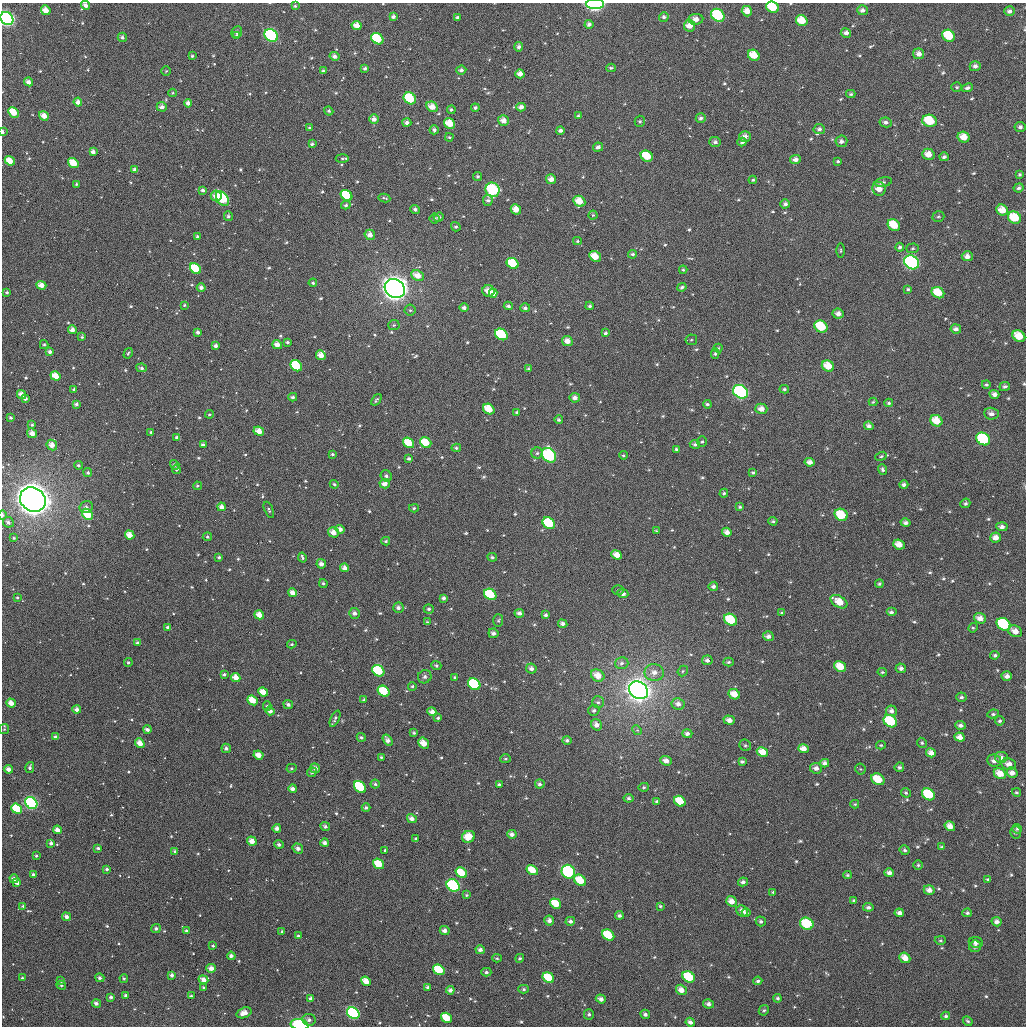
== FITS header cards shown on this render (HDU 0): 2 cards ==
NAXIS1  =                 1024
NAXIS2  =                 1024

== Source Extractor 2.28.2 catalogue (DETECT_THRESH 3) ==
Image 1024 x 1024 px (HDU 0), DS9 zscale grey, 1 PNG px = 1 image px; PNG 1028 x 1028 px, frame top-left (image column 1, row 1024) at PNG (2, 3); each listed source drawn as its Kron ellipse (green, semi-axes under 4 px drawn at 4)
Background 532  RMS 26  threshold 78.1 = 3 sigma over >= 5 px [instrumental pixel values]
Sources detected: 719; of the 719, the 500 brightest by FLUX_AUTO listed and drawn (219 fainter detections omitted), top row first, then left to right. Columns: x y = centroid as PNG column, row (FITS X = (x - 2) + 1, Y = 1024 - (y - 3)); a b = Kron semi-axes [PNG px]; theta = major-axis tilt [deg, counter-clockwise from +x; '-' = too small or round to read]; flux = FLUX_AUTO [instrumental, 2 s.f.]
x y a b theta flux
595 4 9 5 2 1.8e+05
86 5 5 4 - 1.0e+04
295 6 3 3 - 2.5e+03
772 7 6 5 - 5.4e+04
46 10 5 4 - 1.8e+04
862 10 5 5 - 6.9e+03
747 11 5 5 - 1.6e+04
1009 11 5 5 - 5.7e+03
718 15 7 6 - 1.1e+05
393 17 4 4 - 5.5e+03
457 17 4 3 - 3.2e+03
664 17 5 4 - 5.1e+03
7 18 7 6 - 4.7e+05
696 19 7 5 7 1.4e+04
802 21 6 5 - 3.3e+04
589 24 4 4 - 5.8e+03
357 25 5 4 - 1.6e+04
689 26 6 5 - 1.8e+04
237 32 6 5 - 5.1e+03
846 33 5 4 - 7.5e+03
271 35 7 5 -39 1.8e+05
237 36 4 3 - 5.1e+03
949 36 7 5 -36 5.9e+04
122 37 4 4 - 5.0e+03
377 39 6 5 - 7.9e+04
519 47 5 4 - 6.2e+03
919 54 5 5 - 1.0e+04
754 55 6 5 - 3.1e+04
192 56 3 3 - 2.4e+03
335 56 5 4 - 7.4e+03
975 66 5 5 - 6.4e+03
365 68 4 4 - 4.5e+03
611 68 5 3 - 3.1e+03
461 70 5 4 - 5.0e+03
166 71 4 4 - 2.5e+03
323 71 3 3 - 3.1e+03
520 74 4 4 - 1.1e+04
29 82 5 4 - 1.0e+04
957 87 5 4 - 2.8e+03
967 88 5 4 - 4.5e+03
173 93 4 3 - 2.3e+03
851 94 5 4 - 3.0e+03
410 98 6 5 - 9.5e+04
78 102 4 4 - 1.1e+04
188 103 4 4 - 8.8e+03
162 107 5 4 - 8.2e+03
432 107 6 5 - 1.9e+04
521 107 5 4 - 8.6e+03
475 108 4 4 - 4.1e+03
451 110 4 4 - 3.6e+03
329 111 4 4 - 3.5e+03
13 112 6 4 -46 3.5e+04
44 116 5 4 - 1.7e+04
578 116 4 3 - 2.7e+03
701 118 5 4 - 5.0e+03
374 119 5 4 - 9.1e+03
503 120 5 5 - 1.3e+04
640 121 5 5 - 3.1e+03
930 121 7 6 - 7.7e+04
886 122 6 5 - 5.6e+03
407 123 4 4 - 6.3e+03
450 124 6 5 - 3.0e+04
1020 127 5 5 - 5.6e+03
310 128 3 3 - 2.9e+03
819 129 6 5 - 5.1e+03
434 130 4 4 - 4.9e+03
560 130 4 4 - 5.6e+03
2 132 3 2 - 7.6e+03
449 137 4 3 - 2.6e+03
745 137 6 5 - 1.1e+04
964 137 6 5 - 2.3e+04
841 141 6 6 - 6.4e+03
715 142 6 5 - 4.8e+03
742 142 4 4 - 3.9e+03
312 144 4 3 - 3.7e+03
598 147 5 4 - 6.6e+03
93 152 4 3 - 8.0e+03
928 154 6 5 - 1.8e+04
647 156 6 5 - 5.3e+04
944 157 5 4 - 4.1e+03
342 158 6 4 -2 3.1e+03
795 159 5 4 - 9.4e+03
10 161 5 4 - 2.7e+04
838 161 4 3 - 2.7e+03
73 163 6 4 -39 3.1e+04
135 170 4 3 - 7.0e+03
1020 174 4 3 - 2.7e+03
478 177 4 4 - 3.4e+03
551 179 5 5 - 1.2e+04
753 180 4 4 - 2.9e+03
883 182 9 4 11 3.7e+03
76 184 3 3 - 2.7e+03
1019 188 5 4 - 4.8e+03
879 189 7 6 - 1.5e+04
203 190 4 4 - 5.1e+03
493 190 7 6 - 1.6e+05
346 195 6 5 - 7.5e+04
216 196 5 5 - 1.5e+04
222 198 8 5 -56 1.1e+05
384 198 6 3 -10 2.7e+03
488 200 5 5 - 4.3e+03
579 201 6 5 - 2.5e+04
785 204 5 4 - 4.9e+03
346 205 5 4 - 3.7e+03
415 209 4 4 - 5.2e+03
516 209 5 5 - 2.0e+04
1002 210 6 5 - 2.4e+04
593 215 4 4 - 2.4e+03
228 216 4 4 - 4.4e+03
938 216 6 5 - 3.0e+03
439 217 5 4 - 5.0e+03
1014 218 7 5 -32 5.0e+04
435 219 5 5 - 2.8e+03
894 225 6 5 - 4.1e+04
456 227 5 4 - 3.9e+03
370 235 5 5 - 1.2e+04
197 237 4 4 - 4.5e+03
577 241 4 4 - 3.0e+03
900 247 4 4 - 4.2e+03
913 248 6 4 3 2.7e+03
841 250 7 3 89 2.4e+03
633 254 4 4 - 3.7e+03
595 256 6 5 - 2.6e+04
967 256 5 5 - 9.4e+03
912 262 8 6 -34 2.6e+05
513 263 6 5 - 6.4e+04
195 269 6 4 -38 5.9e+04
683 270 4 4 - 2.6e+03
418 276 7 5 -25 2.2e+04
313 283 4 4 - 3.2e+03
41 285 5 4 - 1.5e+04
682 287 4 3 - 4.0e+03
201 288 4 4 - 6.5e+03
395 288 10 9 - 1.8e+06
908 289 4 3 - 2.8e+03
488 291 6 6 - 1.9e+04
7 292 3 3 - 3.2e+03
493 293 4 4 - 1.4e+04
938 293 6 5 - 3.8e+04
184 305 4 3 - 2.4e+03
508 306 4 3 - 4.5e+03
590 306 4 3 - 3.8e+03
464 308 4 4 - 5.9e+03
525 308 5 4 - 5.0e+03
410 310 5 5 - 3.1e+03
838 314 5 5 - 9.5e+03
394 325 6 5 - 3.0e+03
821 326 7 5 -33 6.5e+04
956 329 5 4 - 7.1e+03
72 330 4 4 - 9.8e+03
198 332 4 3 - 5.4e+03
605 333 4 4 - 3.8e+03
501 334 7 5 -35 1.1e+05
1019 336 7 5 -34 3.4e+04
82 337 3 3 - 2.5e+03
691 340 6 5 - 2.6e+03
567 341 5 5 - 1.4e+04
287 342 4 3 - 3.6e+03
44 345 4 4 - 2.7e+03
277 345 5 4 - 1.3e+04
216 346 4 3 - 5.9e+03
718 348 4 4 - 2.3e+03
50 352 3 3 - 5.6e+03
128 353 6 3 59 2.8e+03
715 354 5 4 - 2.8e+03
321 355 5 4 - 1.4e+04
296 366 6 5 - 8.6e+04
828 366 6 5 - 2.8e+04
142 368 5 4 - 5.3e+03
528 369 4 3 - 2.8e+03
55 376 5 4 - 2.6e+04
986 384 4 4 - 2.9e+03
1005 386 5 4 - 4.6e+03
784 389 4 4 - 3.3e+03
74 390 3 3 - 4.4e+03
740 392 8 6 -34 2.0e+05
22 394 5 4 - 1.3e+04
994 394 5 4 - 8.3e+03
293 397 4 4 - 4.3e+03
575 398 5 4 - 7.8e+03
25 399 4 3 - 5.4e+03
376 400 6 3 52 3.2e+03
873 402 4 4 - 2.4e+03
889 403 4 3 - 3.0e+03
76 404 4 4 - 5.8e+03
707 404 4 3 - 3.5e+03
489 409 6 5 - 3.4e+04
761 409 6 5 - 1.3e+04
517 412 4 3 - 3.3e+03
209 414 4 4 - 2.5e+03
991 414 7 6 - 7.2e+03
11 418 3 3 - 3.4e+03
559 420 4 4 - 3.3e+03
936 421 6 5 - 3.0e+04
32 425 4 3 - 3.2e+03
869 426 5 4 - 7.6e+03
259 431 5 4 - 1.7e+04
151 432 3 3 - 2.9e+03
32 433 5 4 - 1.1e+04
177 437 4 3 - 3.4e+03
983 439 7 6 - 1.8e+05
702 442 5 4 - 2.9e+03
409 443 6 4 -35 3.9e+04
426 443 6 5 - 3.8e+04
695 444 5 4 - 4.6e+03
52 445 6 5 - 1.6e+04
203 445 4 3 - 5.7e+03
456 448 5 4 - 3.2e+03
676 449 4 4 - 2.8e+03
537 453 5 5 - 4.0e+03
333 454 3 3 - 2.8e+03
549 455 8 6 -51 1.8e+05
623 455 4 3 - 2.5e+03
881 456 6 4 22 2.6e+03
409 459 4 4 - 3.6e+03
810 462 5 4 - 1.0e+04
78 465 4 4 - 3.7e+03
175 465 5 4 - 5.0e+03
176 469 5 4 - 3.2e+03
883 469 5 4 - 3.8e+03
753 472 4 4 - 3.0e+03
88 473 4 4 - 4.0e+03
386 476 6 5 - 5.5e+03
334 484 4 4 - 3.1e+03
385 484 5 5 - 1.1e+04
904 485 4 4 - 5.2e+03
197 486 4 4 - 2.6e+03
724 493 4 4 - 2.9e+03
33 500 13 11 -36 3.5e+06
965 503 5 4 - 4.0e+03
86 507 7 6 - 6.2e+03
222 507 4 4 - 9.6e+03
740 507 4 3 - 3.0e+03
414 508 5 4 - 2.7e+03
269 510 8 4 -67 3.1e+03
87 514 6 4 -43 5.1e+04
2 515 5 2 - 4.1e+03
841 515 7 6 - 5.3e+04
773 521 4 4 - 2.7e+03
8 522 5 5 - 4.9e+03
549 523 7 5 -38 1.2e+05
906 523 5 4 - 6.0e+03
1002 527 6 4 -5 7.0e+03
340 529 4 4 - 8.5e+03
656 531 3 3 - 2.4e+03
333 532 6 4 -32 1.4e+04
727 532 5 4 - 1.1e+04
130 535 5 4 - 2.1e+04
207 537 4 4 - 2.9e+03
995 537 5 5 - 1.3e+04
14 538 3 3 - 2.4e+03
386 541 4 4 - 3.2e+03
899 545 6 4 -24 1.9e+04
617 555 5 4 - 1.7e+04
219 557 3 3 - 3.1e+03
302 557 5 3 - 3.6e+03
492 557 5 4 - 3.7e+03
321 564 5 4 - 8.8e+03
345 568 4 4 - 8.8e+03
323 583 4 3 - 3.1e+03
879 584 4 4 - 3.2e+03
713 586 5 4 - 5.5e+03
618 590 6 5 - 2.7e+03
293 593 4 4 - 1.2e+04
490 594 7 5 -35 7.3e+04
623 594 5 4 - 7.4e+03
17 597 3 3 - 2.3e+03
444 598 4 4 - 5.2e+03
839 602 9 5 -32 2.8e+04
398 608 5 5 - 6.8e+03
429 609 5 4 - 4.0e+03
891 612 5 4 - 4.7e+03
354 613 5 5 - 7.3e+03
519 613 5 4 - 6.8e+03
782 613 4 3 - 2.4e+03
259 615 5 4 - 1.8e+04
546 615 4 4 - 4.1e+03
980 618 6 5 - 1.4e+04
731 620 7 5 -35 8.1e+04
498 621 6 5 - 3.0e+03
427 622 4 3 - 2.4e+03
563 624 5 4 - 6.7e+03
1003 624 7 6 - 1.9e+05
168 627 4 3 - 3.7e+03
973 628 5 4 - 2.5e+03
1015 631 7 5 -27 1.5e+04
493 633 5 4 - 6.9e+03
768 636 5 5 - 7.4e+03
137 643 3 3 - 5.1e+03
292 644 4 3 - 2.6e+03
995 655 4 4 - 3.6e+03
707 660 5 5 - 5.9e+03
128 662 4 4 - 3.4e+03
729 662 5 4 - 3.4e+03
622 663 7 6 - 5.6e+03
436 666 5 4 - 3.8e+03
840 667 6 5 - 3.1e+04
901 668 5 5 - 6.2e+03
531 669 5 5 - 7.4e+03
378 671 6 5 - 8.5e+04
683 671 6 4 48 2.4e+03
654 672 9 8 - 1.4e+04
882 672 5 3 - 2.8e+03
224 675 4 3 - 3.9e+03
598 676 7 5 -32 2.3e+04
1007 676 5 4 - 8.7e+03
236 677 5 4 - 1.6e+04
425 677 7 6 - 4.5e+03
455 678 4 4 - 2.7e+03
474 684 7 5 -38 1.9e+05
412 686 4 4 - 2.8e+03
638 690 10 8 -36 3.2e+06
384 691 6 5 - 5.9e+04
263 692 5 4 - 1.9e+04
734 694 6 5 - 2.1e+04
961 697 5 4 - 4.2e+03
252 700 5 4 - 3.0e+04
364 700 3 3 - 3.2e+03
598 702 6 6 - 4.8e+03
11 703 5 4 - 1.4e+04
678 704 6 6 - 9.2e+03
288 705 5 4 - 5.2e+03
267 706 5 4 - 3.3e+03
77 710 4 4 - 8.7e+03
594 710 5 5 - 4.5e+03
270 711 5 4 - 8.4e+03
891 711 5 5 - 7.5e+03
432 712 5 4 - 1.1e+04
993 714 6 4 8 3.7e+03
438 718 4 3 - 3.3e+03
335 719 9 4 65 3.7e+03
729 720 6 4 -18 9.9e+03
890 721 7 5 -36 1.2e+05
1000 721 5 4 - 4.0e+03
596 725 6 5 - 1.0e+04
960 725 5 4 - 6.2e+03
4 729 5 4 - 2.5e+03
147 729 4 3 - 6.9e+03
637 730 5 4 - 2.8e+03
414 733 3 3 - 3.0e+03
687 734 5 4 - 6.1e+03
55 737 4 3 - 4.7e+03
361 737 4 4 - 3.6e+03
960 737 5 4 - 1.2e+04
388 740 6 4 -57 8.2e+03
567 740 5 4 - 4.4e+03
140 743 5 4 - 1.7e+04
424 743 6 5 - 2.2e+04
922 743 5 4 - 3.1e+03
745 745 6 5 - 3.9e+03
881 745 5 4 - 2.5e+03
226 748 5 4 - 6.0e+03
803 749 5 4 - 1.5e+04
762 752 6 5 - 2.3e+04
931 753 5 4 - 1.2e+04
258 755 5 4 - 1.6e+04
381 757 4 4 - 2.6e+03
1001 758 7 6 - 1.1e+04
506 759 5 4 - 2.3e+03
666 761 6 4 -21 1.0e+04
994 761 7 6 - 8.8e+03
742 762 4 3 - 3.9e+03
825 763 4 4 - 7.4e+03
1009 764 7 5 -7 1.2e+04
30 767 6 4 77 4.3e+03
899 767 5 4 - 4.2e+03
291 768 5 4 - 2.7e+03
315 768 5 4 - 9.6e+03
816 768 6 5 - 9.1e+03
9 769 4 4 - 1.0e+04
860 769 5 5 - 2.5e+03
312 772 5 4 - 3.7e+03
1012 773 6 5 - 1.1e+04
1000 774 6 5 - 2.5e+04
878 779 7 5 -31 3.6e+04
375 784 4 4 - 3.2e+03
540 784 5 4 - 5.1e+03
499 785 4 3 - 5.8e+03
360 787 7 5 -45 1.3e+05
644 787 5 4 - 2.9e+03
293 789 4 3 - 8.1e+03
1016 792 5 4 - 2.7e+03
906 793 5 4 - 3.2e+03
928 794 7 5 -34 8.2e+04
629 798 5 4 - 4.0e+03
657 801 4 4 - 3.8e+03
680 801 6 5 - 3.9e+04
31 803 6 5 - 3.5e+05
855 804 4 3 - 2.4e+03
366 808 4 4 - 4.0e+03
17 809 6 4 -37 7.1e+04
412 819 5 4 - 1.0e+04
325 826 5 4 - 5.1e+03
950 826 5 5 - 1.7e+04
277 828 4 4 - 8.4e+03
1017 829 5 4 - 2.7e+03
57 830 4 4 - 1.2e+04
1016 832 6 5 - 4.8e+03
512 834 5 4 - 8.1e+03
468 837 7 5 27 3.2e+04
416 839 4 3 - 2.6e+03
252 841 5 4 - 1.4e+04
51 843 4 3 - 5.5e+03
325 843 4 3 - 7.1e+03
279 844 4 4 - 4.8e+03
942 847 4 3 - 2.9e+03
98 848 3 3 - 3.6e+03
298 848 5 4 - 7.8e+03
385 850 3 3 - 2.4e+03
905 850 5 5 - 4.0e+03
175 852 4 3 - 4.6e+03
36 856 3 3 - 2.9e+03
379 864 6 4 -37 4.4e+04
918 865 4 4 - 3.1e+03
107 869 4 4 - 4.0e+03
532 870 6 4 -33 3.3e+04
568 872 7 6 - 1.6e+05
461 873 6 5 - 4.8e+04
889 873 5 4 - 8.4e+03
33 874 3 3 - 4.2e+03
848 875 4 3 - 3.0e+03
14 879 4 4 - 7.5e+03
988 879 4 4 - 2.5e+03
580 880 6 5 - 4.3e+04
743 882 5 4 - 5.7e+03
17 883 4 3 - 6.0e+03
453 885 7 5 -36 1.8e+05
929 890 5 5 - 1.1e+04
773 892 4 3 - 2.5e+03
466 895 4 3 - 2.3e+03
854 900 4 4 - 3.3e+03
731 901 6 5 - 1.5e+04
556 904 6 4 -36 4.0e+04
23 906 4 3 - 3.0e+03
660 906 4 3 - 2.7e+03
868 907 5 4 - 5.1e+03
742 911 6 5 - 9.2e+03
746 913 4 4 - 6.6e+03
899 913 4 4 - 7.7e+03
967 913 5 4 - 4.1e+03
619 915 4 3 - 4.6e+03
66 917 4 4 - 7.0e+03
549 921 5 5 - 7.4e+03
570 921 5 4 - 5.9e+03
761 921 5 5 - 4.6e+03
997 922 5 4 - 7.7e+03
807 924 7 6 - 8.7e+04
156 928 5 4 - 4.8e+03
186 930 3 3 - 2.4e+03
445 930 5 4 - 8.0e+03
282 932 3 3 - 2.7e+03
608 935 6 5 - 6.4e+04
298 936 3 3 - 2.8e+03
940 940 6 4 2 2.8e+03
976 942 7 5 -9 6.9e+03
213 946 3 3 - 2.4e+03
975 946 6 5 - 6.6e+03
480 950 5 4 - 6.9e+03
231 956 4 3 - 6.4e+03
497 958 5 4 - 2.4e+03
520 958 4 4 - 3.3e+03
905 958 6 4 -40 1.8e+04
211 968 5 4 - 1.2e+04
439 970 6 5 - 6.5e+04
486 972 5 4 - 4.3e+03
172 975 4 3 - 7.0e+03
689 977 6 5 - 8.6e+04
22 978 3 3 - 3.2e+03
100 978 5 4 - 5.2e+03
124 978 4 3 - 2.5e+03
548 978 6 5 - 6.5e+04
203 980 5 4 - 1.2e+04
61 981 4 3 - 3.3e+03
366 981 5 4 - 2.2e+04
758 981 4 4 - 3.8e+03
61 985 5 4 - 3.5e+03
203 987 3 3 - 2.6e+03
428 988 4 3 - 5.9e+03
524 989 5 4 - 3.1e+03
450 990 4 4 - 6.6e+03
681 990 6 5 - 1.5e+04
126 995 4 3 - 4.0e+03
191 996 4 3 - 3.9e+03
111 997 4 4 - 4.5e+03
311 998 4 4 - 5.1e+03
778 998 4 4 - 4.4e+03
601 999 5 4 - 7.7e+03
96 1003 4 4 - 6.0e+03
708 1004 5 4 - 7.3e+03
764 1010 5 4 - 3.5e+03
244 1013 8 5 20 1.6e+04
353 1013 6 5 - 3.0e+05
589 1014 5 5 - 4.1e+03
645 1014 5 4 - 5.5e+03
946 1016 4 4 - 3.8e+03
447 1018 6 4 -34 4.2e+04
309 1020 6 5 - 6.0e+03
968 1021 5 4 - 3.5e+03
690 1022 4 4 - 7.5e+03
299 1025 9 5 -10 1.5e+05
At the frame edge (FLAGS 8, measured only in part): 7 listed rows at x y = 595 4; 86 5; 772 7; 7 18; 2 132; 2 515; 299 1025
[219 fainter detections neither listed nor drawn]

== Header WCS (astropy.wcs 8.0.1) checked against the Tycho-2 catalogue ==
Header WCS as astropy/WCSLIB reads it (applying the file's SIP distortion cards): RA---TAN-SIP/DEC--TAN-SIP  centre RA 02:55:02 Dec +08:55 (43.76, +8.92 deg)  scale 8.66 arcsec/px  FOV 147.9' x 147.9'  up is +179 deg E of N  parity flipped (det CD > 0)
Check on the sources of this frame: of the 60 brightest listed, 58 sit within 13.0 arcsec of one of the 156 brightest Tycho-2 stars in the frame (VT <= 12.70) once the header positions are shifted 6.15 arcsec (4.37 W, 4.33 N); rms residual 4.77 arcsec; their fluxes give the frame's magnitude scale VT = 22.45 - 2.5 log10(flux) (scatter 0.22 mag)
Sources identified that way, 133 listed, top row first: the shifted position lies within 13.0 arcsec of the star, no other Tycho-2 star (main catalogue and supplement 1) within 26.0 arcsec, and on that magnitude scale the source's flux lands within +1.5 / -3 mag of the star's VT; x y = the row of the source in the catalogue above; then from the Tycho-2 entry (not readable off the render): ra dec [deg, ICRS J2000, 3 dp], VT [Tycho-2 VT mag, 2 dp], TYC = Tycho-2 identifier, HIP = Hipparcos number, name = IAU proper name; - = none
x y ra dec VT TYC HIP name
772 7 43.157 +7.683 10.26 640-612-1 - -
46 10 44.920 +7.728 11.80 641-889-1 - -
747 11 43.219 +7.694 11.79 640-547-1 - -
718 15 43.288 +7.706 9.48 640-521-1 - -
7 18 45.012 +7.750 8.08 641-305-1 13976 -
802 21 43.085 +7.714 11.09 640-552-1 - -
689 26 43.357 +7.732 11.60 640-355-1 - -
846 33 42.977 +7.740 12.28 640-758-1 - -
271 35 44.371 +7.778 9.01 641-475-1 13787 -
949 36 42.727 +7.742 10.81 640-382-1 - -
377 39 44.113 +7.780 10.20 641-285-1 - -
919 54 42.799 +7.786 12.02 640-484-1 - -
754 55 43.199 +7.800 11.31 640-424-1 - -
29 82 44.958 +7.901 12.63 641-855-1 - -
410 98 44.031 +7.923 10.02 641-253-1 13674 -
78 102 44.839 +7.947 11.60 641-547-1 - -
188 103 44.571 +7.944 11.77 641-377-1 - -
432 107 43.978 +7.941 11.55 641-598-1 - -
13 112 44.993 +7.975 10.78 641-857-1 - -
44 116 44.920 +7.982 11.55 641-862-1 - -
930 121 42.768 +7.948 11.19 640-762-1 - -
450 124 43.934 +7.981 10.71 641-588-1 - -
2 132 45.023 +8.022 11.15 641-416-1 - -
964 137 42.685 +7.985 11.17 640-458-1 - -
928 154 42.770 +8.028 11.40 640-643-1 - -
647 156 43.453 +8.049 10.72 641-700-1 - -
10 161 45.001 +8.092 11.91 641-153-1 - -
551 179 43.685 +8.109 11.86 641-80-1 - -
879 189 42.887 +8.114 11.36 640-690-1 - -
493 190 43.826 +8.138 9.18 641-535-1 13603 -
346 195 44.181 +8.159 10.79 641-720-1 - -
216 196 44.499 +8.166 11.77 641-52-1 - -
222 198 44.483 +8.171 9.57 641-420-1 - -
579 201 43.615 +8.161 10.97 641-217-1 - -
1002 210 42.587 +8.158 11.46 640-421-1 - -
1014 218 42.557 +8.176 10.79 640-504-1 - -
894 225 42.849 +8.201 11.47 640-133-1 - -
595 256 43.573 +8.293 11.60 641-524-1 - -
912 262 42.804 +8.289 8.57 640-117-1 13303 -
513 263 43.773 +8.314 10.87 641-752-1 - -
195 269 44.544 +8.342 10.59 641-718-1 - -
395 288 44.057 +8.382 6.02 641-763-1 13679 -
488 291 43.832 +8.381 11.32 641-690-1 - -
493 293 43.820 +8.386 11.48 641-387-1 - -
938 293 42.738 +8.360 11.16 640-680-1 - -
821 326 43.020 +8.449 10.19 640-578-1 - -
501 334 43.797 +8.485 9.93 641-532-1 - -
1019 336 42.539 +8.460 11.57 640-112-1 - -
296 366 44.294 +8.571 10.23 641-722-1 - -
828 366 43.000 +8.544 10.87 640-485-1 - -
55 376 44.880 +8.607 11.11 641-144-1 - -
740 392 43.212 +8.610 8.73 640-631-1 13422 -
22 394 44.962 +8.652 12.43 641-778-1 - -
489 409 43.824 +8.665 11.02 641-139-1 - -
761 409 43.161 +8.650 12.54 640-292-1 - -
936 421 42.734 +8.669 11.39 640-350-1 - -
259 431 44.382 +8.730 11.62 641-460-1 - -
983 439 42.619 +8.710 9.78 640-172-1 - -
409 443 44.017 +8.751 10.98 641-717-1 - -
426 443 43.976 +8.750 10.89 641-574-1 - -
52 445 44.886 +8.773 11.78 641-590-1 - -
549 455 43.675 +8.774 8.93 641-774-1 - -
33 500 44.929 +8.907 4.68 641-985-1 13954 -
222 507 44.470 +8.914 12.40 641-362-1 - -
87 514 44.796 +8.939 10.53 641-376-1 - -
841 515 42.960 +8.900 10.43 640-777-1 - -
549 523 43.672 +8.937 9.94 641-133-1 - -
727 532 43.238 +8.949 11.80 640-372-1 - -
130 535 44.693 +8.986 11.69 641-793-1 - -
995 537 42.584 +8.946 12.10 640-784-1 - -
899 545 42.818 +8.969 11.69 640-530-1 - -
617 555 43.505 +9.009 11.72 641-783-1 - -
293 593 44.293 +9.117 12.06 641-432-1 - -
490 594 43.810 +9.112 10.23 641-454-1 - -
839 602 42.960 +9.110 10.95 640-186-1 - -
259 615 44.373 +9.172 12.11 641-351-1 - -
980 618 42.617 +9.141 11.64 640-201-1 - -
731 620 43.224 +9.160 9.95 640-819-1 13427 -
840 667 42.954 +9.266 10.90 640-438-1 - -
378 671 44.080 +9.301 9.91 641-836-1 13690 -
598 676 43.545 +9.301 11.31 641-826-1 - -
1007 676 42.548 +9.278 11.95 640-785-1 - -
236 677 44.427 +9.324 11.51 641-786-1 - -
474 684 43.845 +9.328 9.90 641-88-1 - -
638 690 43.443 +9.336 6.82 641-24-1 13495 -
384 691 44.066 +9.350 10.35 641-411-1 - -
263 692 44.359 +9.357 11.94 641-681-1 - -
734 694 43.211 +9.338 11.45 640-348-1 - -
252 700 44.383 +9.379 11.56 641-625-1 - -
11 703 44.974 +9.396 11.92 641-747-1 - -
77 710 44.813 +9.408 12.01 641-597-1 - -
270 711 44.342 +9.403 12.45 641-332-1 - -
729 720 43.222 +9.401 11.61 640-550-1 - -
890 721 42.828 +9.394 9.80 640-161-1 - -
960 737 42.659 +9.428 11.44 640-765-1 - -
388 740 44.053 +9.468 12.41 641-828-1 - -
140 743 44.658 +9.487 11.91 641-773-1 - -
424 743 43.966 +9.473 11.56 641-283-1 - -
803 749 43.040 +9.465 11.75 640-298-1 - -
315 768 44.229 +9.538 12.34 641-750-1 - -
9 769 44.977 +9.555 12.44 641-27-1 - -
1000 774 42.559 +9.514 11.43 640-260-1 - -
878 779 42.856 +9.535 10.73 640-775-1 - -
360 787 44.118 +9.582 10.50 641-302-1 - -
928 794 42.731 +9.568 10.23 640-632-1 - -
680 801 43.337 +9.599 11.10 640-154-1 - -
31 803 44.920 +9.635 8.61 641-50-1 13950 -
17 809 44.955 +9.650 10.09 641-749-1 - -
412 819 43.991 +9.654 12.30 641-264-1 - -
277 828 44.320 +9.685 12.56 641-529-1 - -
468 837 43.854 +9.698 11.65 641-449-1 - -
252 841 44.380 +9.717 12.30 641-876-1 - -
298 848 44.267 +9.732 12.70 641-78-1 - -
379 864 44.068 +9.766 10.61 641-928-1 - -
532 870 43.694 +9.772 11.22 641-968-1 - -
461 873 43.867 +9.783 10.61 641-946-1 - -
580 880 43.577 +9.795 10.65 641-934-1 - -
453 885 43.886 +9.814 9.00 641-983-1 - -
731 901 43.206 +9.837 12.14 640-869-1 - -
556 904 43.635 +9.852 11.51 641-941-1 - -
997 922 42.558 +9.869 12.26 640-912-1 - -
807 924 43.021 +9.886 9.92 640-900-1 - -
608 935 43.505 +9.925 10.62 641-914-1 - -
905 958 42.779 +9.963 11.51 640-926-1 - -
211 968 44.473 +10.025 12.29 644-617-1 - -
439 970 43.917 +10.018 10.20 644-628-1 - -
689 977 43.306 +10.021 10.03 643-511-1 - -
548 978 43.648 +10.030 10.61 644-638-1 - -
203 980 44.491 +10.052 12.10 644-80-1 - -
366 981 44.094 +10.049 11.81 644-525-1 - -
244 1013 44.388 +10.129 11.89 644-648-1 - -
353 1013 44.123 +10.126 8.86 644-294-1 13706 -
447 1018 43.895 +10.132 11.39 644-288-1 - -